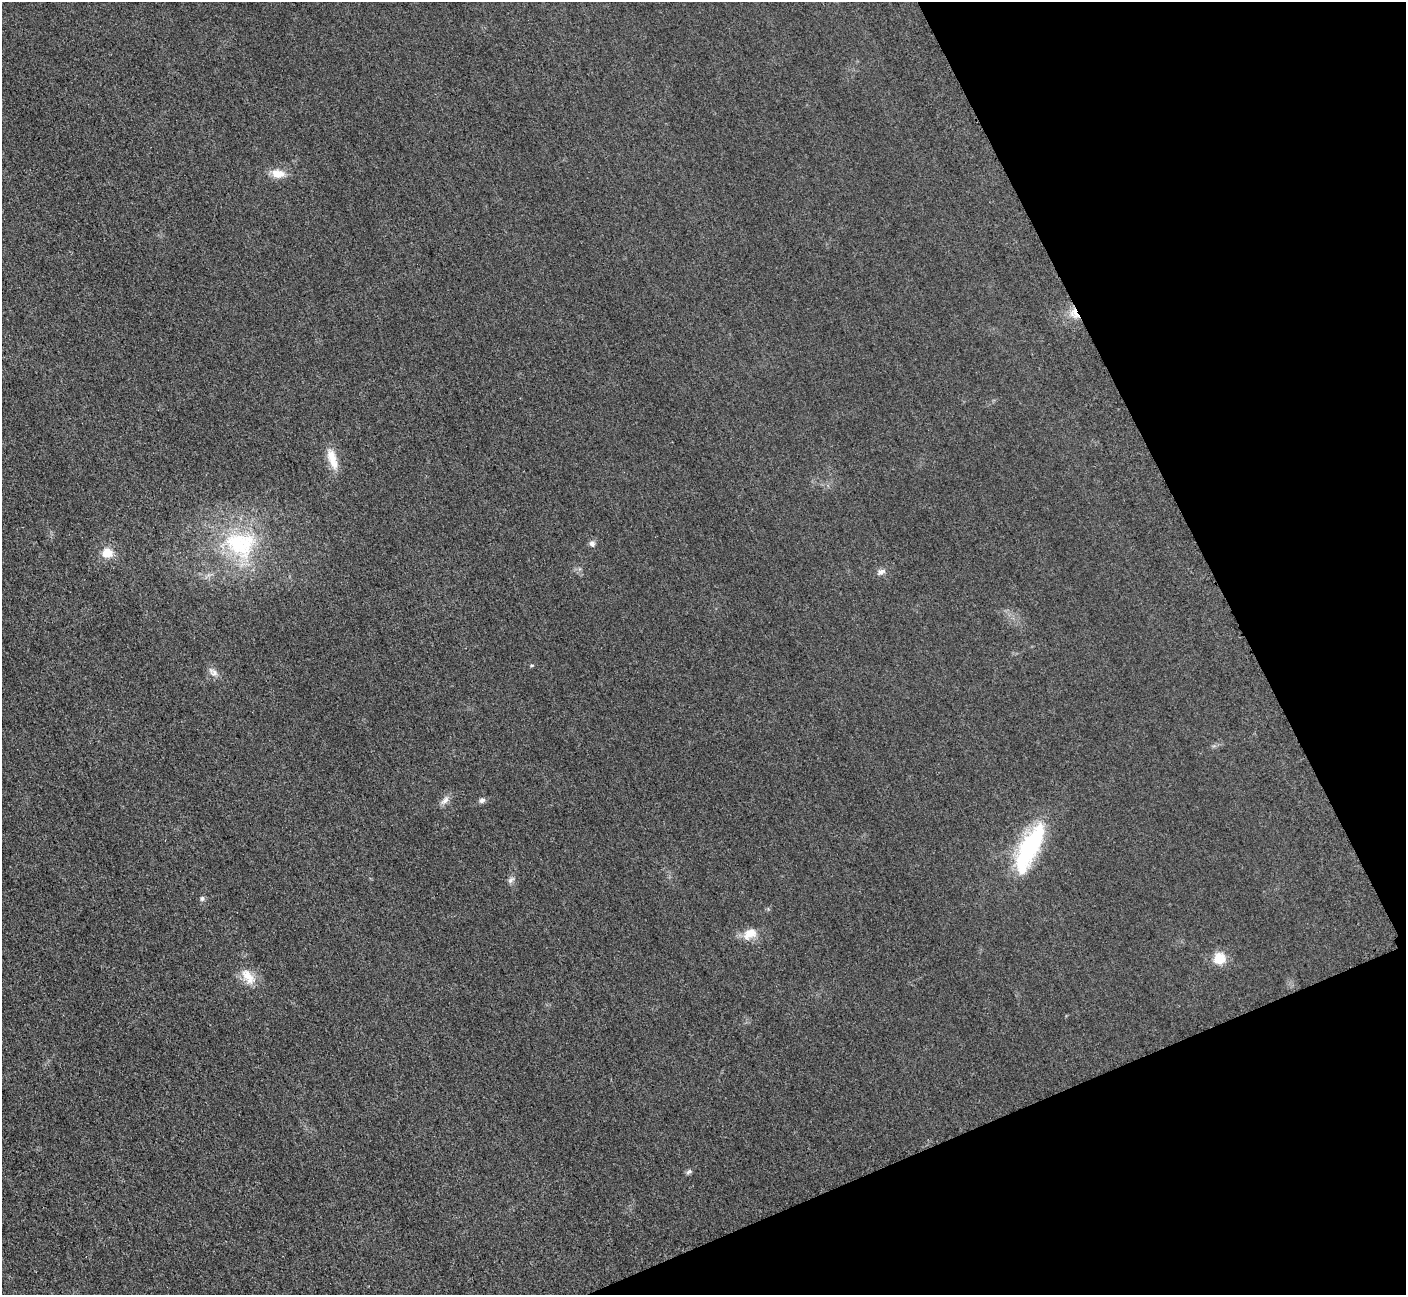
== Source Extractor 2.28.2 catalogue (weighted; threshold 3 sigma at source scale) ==
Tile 12 of 4 x 4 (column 4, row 3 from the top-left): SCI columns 4274-5677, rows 1486-2778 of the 5699 x 5664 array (HDU 1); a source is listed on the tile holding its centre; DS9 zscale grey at full resolution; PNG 1408 x 1297 px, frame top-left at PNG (2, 2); no overlay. Shown black and unused: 21% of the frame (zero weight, under 3 of 5 exposures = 4% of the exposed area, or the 3 px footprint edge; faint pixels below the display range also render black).
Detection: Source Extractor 2.28.2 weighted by HDU 2 'WHT'; one run over the whole footprint, this tile lists its part. Background 0.0195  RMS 0.0051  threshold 0.0228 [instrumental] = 3 sigma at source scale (4.5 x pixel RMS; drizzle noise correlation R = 1.50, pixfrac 1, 0.05/0.05 arcsec/px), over >= 5 px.
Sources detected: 18; all 18 listed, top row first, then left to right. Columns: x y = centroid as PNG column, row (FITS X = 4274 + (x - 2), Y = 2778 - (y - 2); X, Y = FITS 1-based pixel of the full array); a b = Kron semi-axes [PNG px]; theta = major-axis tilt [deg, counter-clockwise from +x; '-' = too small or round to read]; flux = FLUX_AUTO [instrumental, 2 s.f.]
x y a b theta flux
278 173 18 11 -4 5.9
1074 313 14 10 -68 4.9
332 459 29 10 -72 8.2
592 543 8 7 - 1.9
240 544 47 37 -12 48
107 553 12 11 - 7
881 572 11 7 19 2.2
532 665 5 3 - 0.5
214 673 12 9 -34 2.9
445 800 14 7 44 2.6
482 800 9 6 28 1.4
1029 848 63 21 64 52
511 880 10 5 35 1.5
202 898 7 6 - 1.2
750 933 18 12 28 7.1
1219 958 13 12 - 9.5
248 977 26 12 -53 7.9
689 1172 9 5 43 1.1
Overlapping masked pixels (flux is a lower limit): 1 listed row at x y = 1074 313